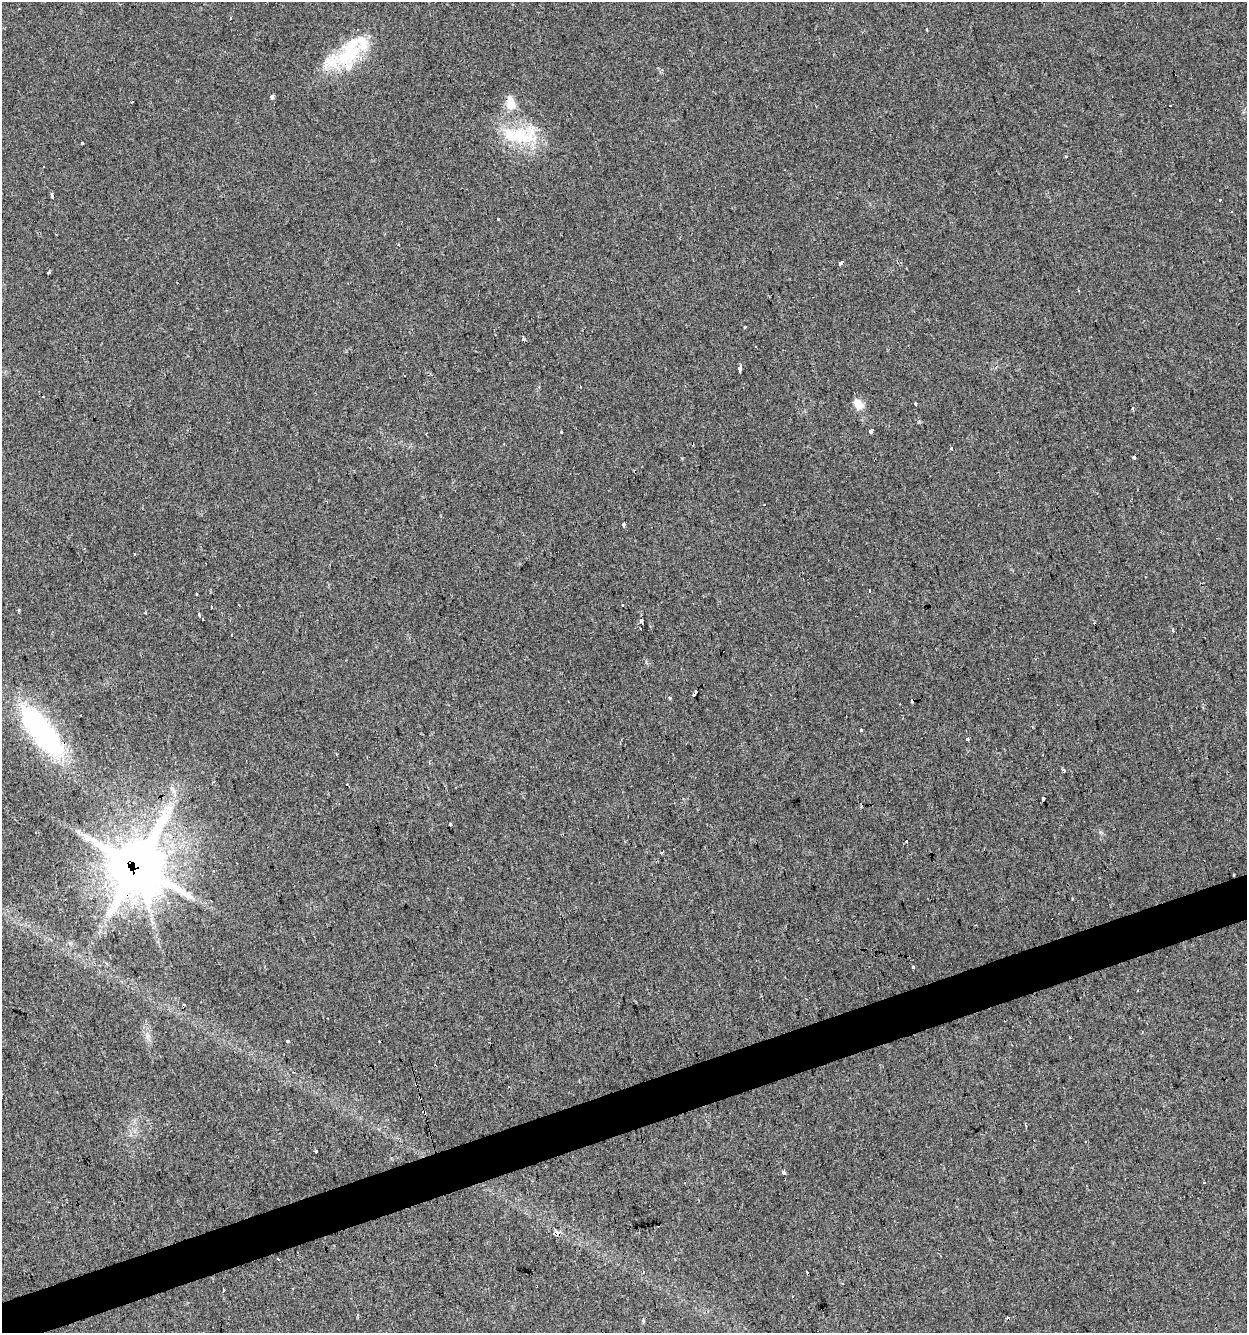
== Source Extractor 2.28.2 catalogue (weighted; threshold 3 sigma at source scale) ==
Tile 7 of 4 x 4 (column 3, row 2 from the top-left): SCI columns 2599-3843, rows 2665-3995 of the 5146 x 5327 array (HDU 1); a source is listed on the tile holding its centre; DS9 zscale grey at full resolution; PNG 1249 x 1335 px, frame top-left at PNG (2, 2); no overlay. Shown black and unused: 3% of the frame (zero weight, under 2 of 3 exposures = <1% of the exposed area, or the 3 px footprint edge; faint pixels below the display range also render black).
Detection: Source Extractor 2.28.2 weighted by HDU 2 'WHT'; one run over the whole footprint, this tile lists its part. Background 0.029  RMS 0.0059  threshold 0.0263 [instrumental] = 3 sigma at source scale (4.5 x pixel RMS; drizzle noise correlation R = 1.50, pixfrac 1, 0.0396/0.0396 arcsec/px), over >= 5 px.
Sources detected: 94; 24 cosmic-ray / hot-pixel residue — not listed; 4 inside a brighter listed object's ellipse — not listed separately; the other 66 listed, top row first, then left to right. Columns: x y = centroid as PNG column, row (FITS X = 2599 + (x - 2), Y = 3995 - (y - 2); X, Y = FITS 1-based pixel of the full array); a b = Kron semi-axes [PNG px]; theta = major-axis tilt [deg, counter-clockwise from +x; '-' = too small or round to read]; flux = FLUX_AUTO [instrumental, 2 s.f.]
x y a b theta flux
231 18 3 2 - 0.54
927 30 3 2 - 0.88
348 54 43 29 55 35
272 97 4 3 - 23
132 102 3 2 - 0.66
511 103 18 10 -76 9
1170 106 3 3 - 4
520 135 36 25 -27 32
82 143 3 3 - 0.93
52 196 4 3 - 4
1219 200 3 3 - 1.1
399 245 3 3 - 1.2
841 263 4 3 - 3.4
49 272 3 2 - 0.62
745 327 3 3 - 2.5
524 339 4 4 - 1.3
755 346 3 2 - 0.98
740 370 7 3 87 9.3
539 387 3 3 - 0.64
915 403 3 3 - 4
858 404 14 9 -52 6.4
1133 409 3 3 - 2.1
562 432 3 3 - 3.8
871 432 4 3 - 30
952 448 3 3 - 2.3
1134 457 3 3 - 2.9
764 504 3 2 - 0.74
623 524 3 3 - 3.1
870 590 3 3 - 3.5
196 594 3 3 - 1.5
212 607 3 2 - 1
19 610 5 3 - 0.66
145 612 3 3 - 0.72
199 615 3 3 - 2.1
202 619 4 3 - 4.2
642 621 4 3 - 4.1
641 629 3 2 - 0.64
1173 630 5 3 - 0.6
346 660 2 2 - 0.41
694 695 3 3 - 1.6
670 698 3 3 - 2.5
861 730 3 3 - 2.8
42 731 63 22 -52 110
967 739 3 3 - 2.1
1064 770 4 3 - 0.96
213 782 4 2 - 0.4
173 790 14 4 -54 2.1
1043 799 4 3 - 6.4
861 807 3 3 - 0.64
450 824 3 3 - 9.7
907 841 3 3 - 2.3
137 865 19 17 -85 2900
213 870 3 3 - 1.1
913 967 3 3 - 2.6
288 1041 4 3 - 2.8
416 1084 4 3 - 1.2
424 1112 4 3 - 2.9
316 1151 3 3 - 2.8
784 1172 4 3 - 6.7
685 1182 3 2 - 1.1
1204 1183 3 3 - 1.6
556 1233 4 3 - 14
278 1259 3 3 - 0.37
643 1272 3 3 - 0.87
223 1290 3 2 - 0.73
644 1321 3 3 - 4.2
Overlapping masked pixels (flux is a lower limit): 5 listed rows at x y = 42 731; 137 865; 416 1084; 424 1112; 556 1233
Unlisted compact peaks at least as high as the median listed source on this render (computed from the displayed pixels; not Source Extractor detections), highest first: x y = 1066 156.